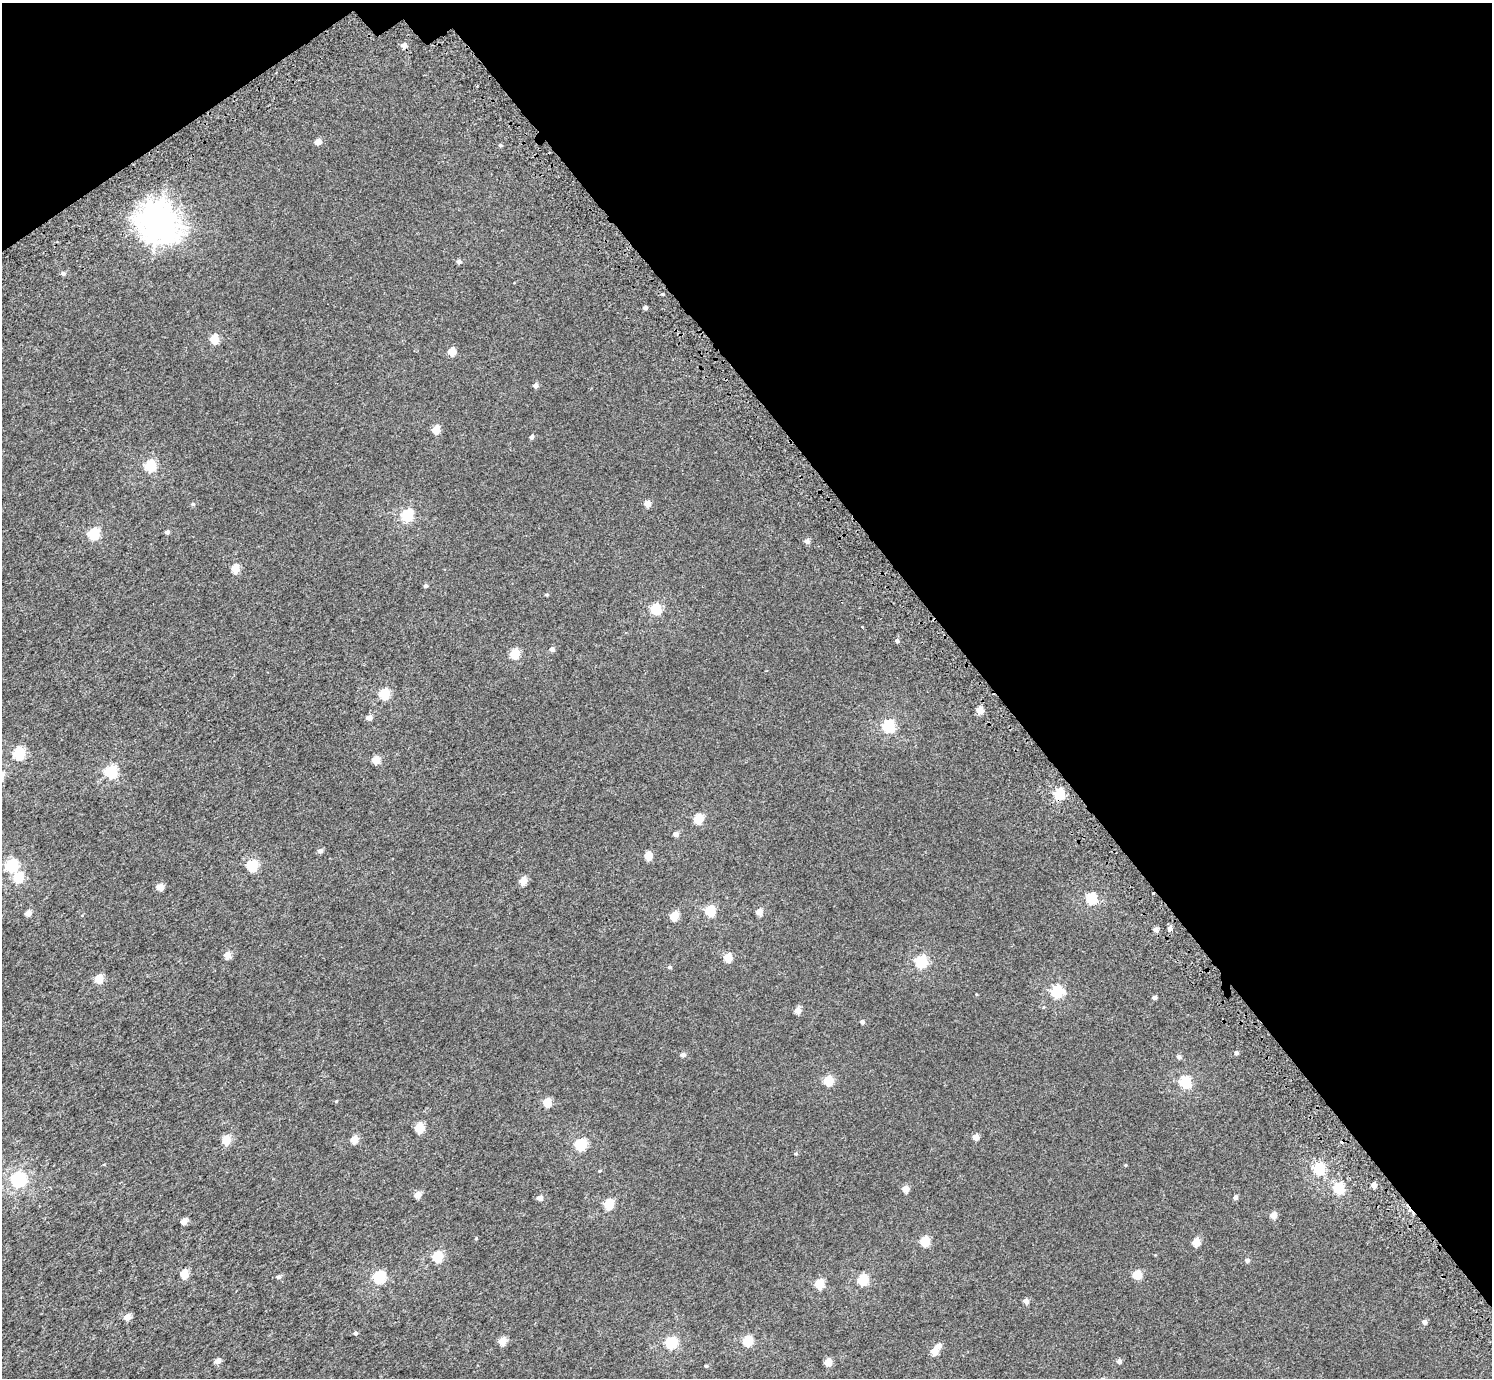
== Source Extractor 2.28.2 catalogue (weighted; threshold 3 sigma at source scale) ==
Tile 3 of 4 x 4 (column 3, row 1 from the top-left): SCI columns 3076-4565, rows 4391-5766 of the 6156 x 6091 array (HDU 1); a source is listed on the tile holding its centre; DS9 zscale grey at full resolution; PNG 1494 x 1380 px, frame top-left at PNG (2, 3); no overlay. Shown black and unused: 36% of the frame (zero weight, under 3 of 5 exposures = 6% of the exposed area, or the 3 px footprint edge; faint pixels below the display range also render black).
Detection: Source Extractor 2.28.2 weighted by HDU 2 'WHT'; one run over the whole footprint, this tile lists its part. Background 0.00209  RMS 0.0032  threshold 0.0145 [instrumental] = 3 sigma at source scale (4.5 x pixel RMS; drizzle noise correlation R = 1.50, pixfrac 1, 0.0396/0.0396 arcsec/px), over >= 5 px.
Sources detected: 113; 2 cosmic-ray / hot-pixel residue — not listed; the other 111 listed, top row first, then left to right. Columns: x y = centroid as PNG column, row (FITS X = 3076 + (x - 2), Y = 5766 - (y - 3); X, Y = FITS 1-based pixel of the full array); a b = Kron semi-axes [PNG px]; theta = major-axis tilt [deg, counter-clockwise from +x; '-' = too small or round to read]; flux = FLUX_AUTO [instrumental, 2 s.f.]
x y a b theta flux
318 142 5 4 - 2.8
500 145 5 4 - 0.45
158 222 14 12 -44 360
459 262 5 4 - 0.97
63 273 5 4 - 0.91
663 294 4 3 - 0.28
645 308 4 4 - 0.84
214 339 5 5 - 9.6
452 352 5 5 - 6.4
536 386 5 4 - 1.5
436 430 5 5 - 6.5
532 437 5 4 - 0.81
150 466 6 5 - 25
193 504 5 4 - 0.43
647 504 5 5 - 3.1
407 516 6 6 - 29
167 532 4 4 - 0.99
94 534 6 5 - 23
807 541 5 4 - 1.5
235 569 5 5 - 7
425 586 4 4 - 0.73
547 595 4 4 - 0.41
656 609 6 5 - 21
897 641 5 5 - 0.72
552 649 5 4 - 1.3
515 654 5 5 - 13
385 694 6 5 - 19
980 710 4 4 - 5.2
369 718 5 4 - 2.2
888 726 6 6 - 33
19 754 6 5 - 27
376 760 5 5 - 6.9
111 772 6 6 - 31
1059 794 6 5 - 23
698 819 5 5 - 13
676 834 5 4 - 1.5
320 851 5 5 - 1.2
648 856 5 5 - 7.3
12 865 6 6 - 30
253 866 6 5 - 21
18 878 6 5 - 14
523 881 5 5 - 5.2
160 887 5 4 - 3.7
1092 898 6 5 - 26
710 911 5 5 - 18
759 912 4 4 - 3.8
28 913 4 4 - 2.8
674 916 5 5 - 8.6
1170 929 5 4 - 1.2
1156 930 4 4 - 1.8
227 955 5 4 - 3.9
728 958 5 5 - 8.8
921 962 6 6 - 29
670 967 5 4 - 0.54
99 979 5 5 - 8.8
1057 992 6 6 - 32
976 994 5 3 - 0.21
1154 997 4 4 - 0.98
1044 1007 4 3 - 0.22
798 1010 5 4 - 3.2
862 1022 5 4 - 0.82
1236 1053 4 4 - 0.87
683 1055 5 4 - 1.2
1179 1057 5 5 - 0.95
828 1081 5 5 - 13
1186 1082 6 5 - 28
336 1101 4 4 - 0.28
547 1102 5 5 - 8.8
419 1128 5 5 - 13
976 1137 4 4 - 3.3
354 1139 5 5 - 5.8
226 1140 5 5 - 8.1
581 1145 6 5 - 27
796 1154 5 4 - 0.39
1125 1165 4 4 - 0.27
1319 1169 6 5 - 30
600 1171 4 3 - 0.28
18 1180 6 6 - 65
1374 1185 4 4 - 2.1
1339 1188 6 5 - 21
906 1189 4 4 - 3.5
418 1195 5 5 - 3.2
1235 1197 4 4 - 1.2
540 1198 5 4 - 1.9
609 1204 5 5 - 15
1273 1215 4 4 - 3.6
184 1222 4 4 - 3.2
476 1238 4 4 - 0.24
925 1241 5 5 - 13
1196 1242 5 5 - 6.3
437 1256 5 5 - 18
1247 1260 5 4 - 0.96
184 1274 5 5 - 7.5
1137 1275 5 5 - 9.1
279 1277 5 4 - 0.86
379 1277 6 5 - 31
863 1280 5 5 - 20
820 1284 5 5 - 12
1026 1301 4 4 - 1.9
127 1317 5 5 - 3.1
1424 1322 4 4 - 1.4
355 1333 4 4 - 0.7
502 1341 5 4 - 6.4
748 1341 5 5 - 18
671 1343 6 5 - 27
939 1346 5 4 - 2
934 1351 5 4 - 5.6
217 1361 5 4 - 2
1119 1361 4 4 - 1.4
828 1362 5 4 - 6
706 1366 3 3 - 0.42